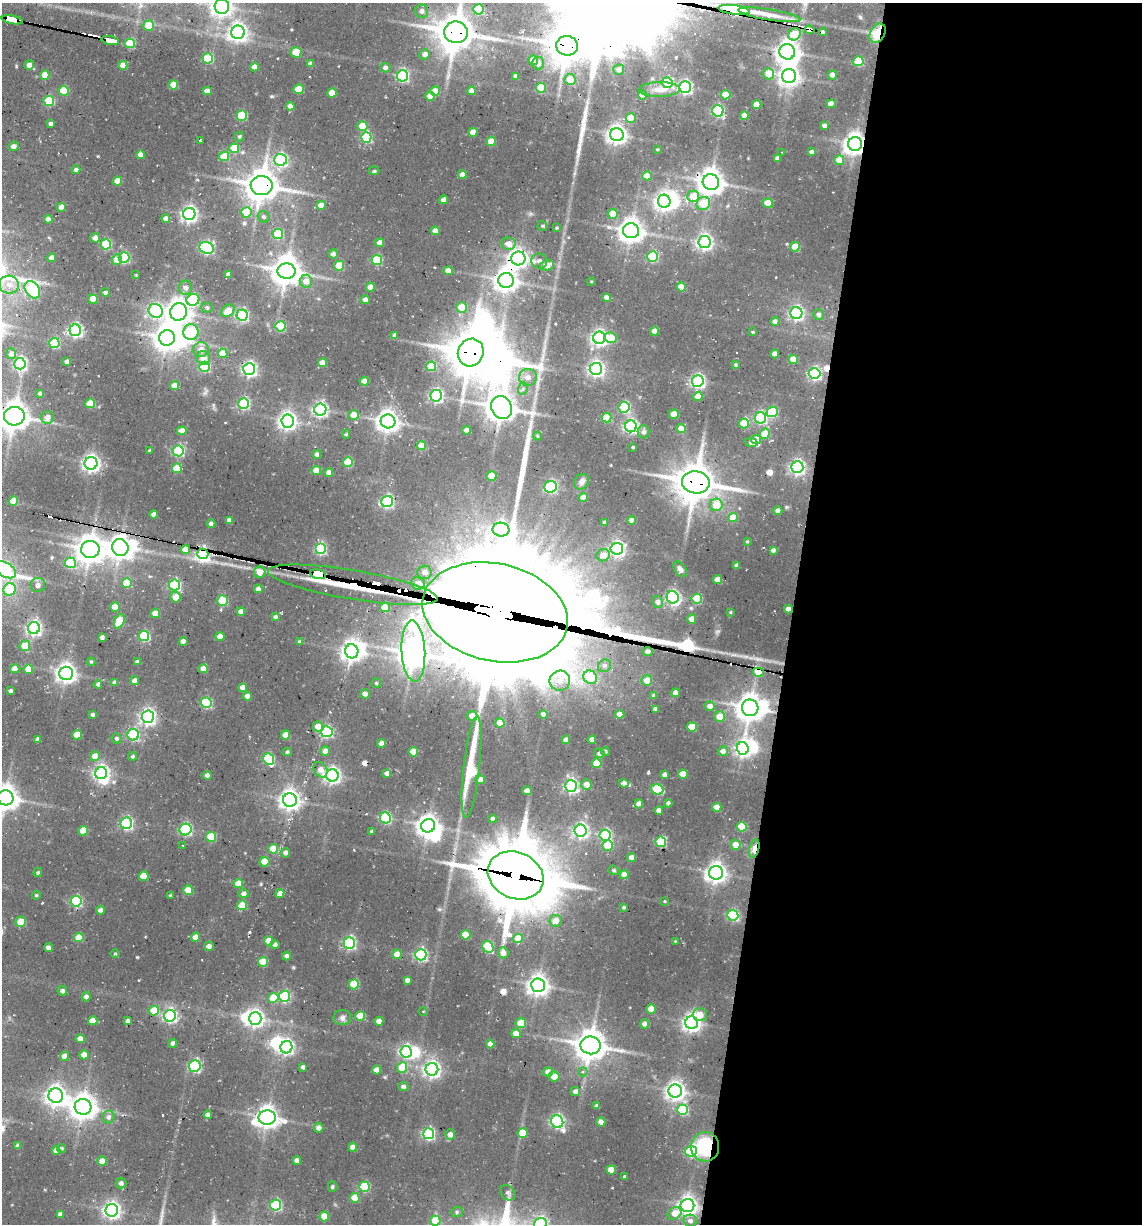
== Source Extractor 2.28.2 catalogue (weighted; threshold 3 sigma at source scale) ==
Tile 12 of 4 x 4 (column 4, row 3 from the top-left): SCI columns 3661-4800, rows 1300-2521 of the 5108 x 4966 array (HDU 1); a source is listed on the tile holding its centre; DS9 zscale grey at full resolution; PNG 1144 x 1226 px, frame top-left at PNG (2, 3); each listed source drawn as its Kron ellipse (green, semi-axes under 4 px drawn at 4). Shown black and unused: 31% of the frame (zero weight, under 2 of 3 exposures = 7% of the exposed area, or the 3 px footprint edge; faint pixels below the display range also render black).
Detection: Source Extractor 2.28.2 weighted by HDU 2 'WHT'; one run over the whole footprint, this tile lists its part. Background 0.105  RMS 0.0099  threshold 0.0445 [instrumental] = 3 sigma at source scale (4.5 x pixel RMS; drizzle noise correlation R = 1.50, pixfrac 1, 0.05/0.05 arcsec/px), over >= 5 px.
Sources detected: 525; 16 inside a brighter object's white glare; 13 cosmic-ray / hot-pixel residue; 3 long thin detections or spike segments (spike, bleed or trail) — neither listed nor drawn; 2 inside a brighter listed object's ellipse — not listed separately; the other 491 listed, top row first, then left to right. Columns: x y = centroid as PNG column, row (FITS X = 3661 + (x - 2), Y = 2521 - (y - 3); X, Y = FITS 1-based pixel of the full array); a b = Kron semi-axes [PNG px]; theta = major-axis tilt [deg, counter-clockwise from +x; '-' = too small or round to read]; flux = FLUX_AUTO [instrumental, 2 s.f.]
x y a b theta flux
222 6 7 7 - 570
478 9 5 5 - 55
734 10 15 4 -7 100
422 11 6 6 - 3.9
769 15 31 5 -9 12
12 20 11 4 -11 470
149 26 5 5 - 19
810 30 5 3 - 30
238 32 7 6 - 420
456 32 12 11 - 2000
823 32 4 3 - 180
878 33 10 7 61 32
795 34 6 5 - 26
110 41 9 3 -12 590
130 43 5 5 - 49
567 46 11 10 - 2000
296 52 5 5 - 17
787 52 8 7 - 690
425 54 5 5 - 4.7
208 58 5 5 - 57
533 60 5 4 - 16
858 61 5 5 - 46
311 63 4 4 - 4
538 63 6 6 - 4.8
29 65 5 4 - 7.5
123 65 4 4 - 14
254 67 4 4 - 7.2
385 68 5 4 - 2.9
619 70 5 5 - 4.2
769 74 5 5 - 15
45 75 4 4 - 15
832 75 5 4 - 6.5
403 76 5 5 - 130
516 76 4 4 - 3.6
789 76 7 7 - 530
570 79 5 5 - 15
667 83 5 5 - 78
173 85 4 4 - 17
685 87 6 6 - 220
541 88 5 5 - 31
299 89 5 5 - 25
659 90 20 7 2 9.6
64 91 5 5 - 30
207 91 4 4 - 7.5
435 91 5 4 - 20
472 91 4 4 - 9.2
332 93 4 4 - 17
642 95 4 4 - 11
726 95 5 4 - 17
430 96 5 4 - 13
49 101 5 5 - 50
831 104 4 4 - 10
757 105 4 4 - 15
290 106 4 4 - 8.2
718 111 6 5 - 110
745 115 4 4 - 11
242 116 5 5 - 47
631 118 5 4 - 20
51 124 4 4 - 2.4
362 126 5 4 - 18
824 126 4 4 - 3.4
473 132 4 4 - 10
617 135 6 6 - 510
239 137 5 4 - 1.4
366 137 5 5 - 74
200 141 3 2 - 1.3
491 141 4 4 - 19
855 144 7 7 - 720
13 146 5 4 - 4.1
234 148 5 5 - 30
657 149 3 2 - 1
782 152 2 2 - 0.58
811 152 4 4 - 3.4
141 155 4 4 - 6.4
224 156 5 5 - 17
777 158 4 4 - 3.8
281 160 6 6 - 160
839 160 5 5 - 12
76 170 4 4 - 3.3
374 171 5 3 - 1.3
462 174 4 4 - 5.8
647 176 4 4 - 12
117 181 4 4 - 12
711 182 8 8 - 960
262 186 11 9 -6 1600
693 196 6 5 - 17
444 200 4 4 - 7.3
664 201 6 6 - 440
703 203 7 6 - 23
768 203 5 4 - 19
321 205 4 4 - 9.7
61 207 4 4 - 9.1
246 212 5 5 - 24
189 214 6 6 - 310
613 214 5 5 - 14
264 217 6 5 - 2
166 218 4 4 - 4.3
48 219 4 4 - 6.2
542 226 5 4 - 1.3
556 228 3 3 - 1.1
435 231 4 4 - 7.9
631 231 8 7 - 860
278 234 5 5 - 48
95 238 5 5 - 6.4
704 242 6 6 - 310
380 243 4 4 - 6.5
106 244 5 5 - 58
508 244 7 6 - 7.8
795 247 5 4 - 18
207 248 7 5 -20 150
333 254 5 4 - 3.5
653 256 5 5 - 57
124 257 5 5 - 79
52 258 4 4 - 6.7
518 258 7 7 - 460
117 259 5 5 - 12
377 260 5 5 - 54
539 261 8 7 - 4.3
547 265 7 5 16 8.4
339 266 5 5 - 23
286 271 9 7 -4 1200
448 271 4 4 - 9.3
228 274 4 4 - 4.2
136 275 3 3 - 0.88
506 280 7 7 - 770
306 281 6 6 - 8.7
591 282 4 3 - 0.84
9 285 10 9 - 9.1
370 287 4 4 - 8
681 287 4 4 - 19
185 288 7 6 - 3.6
32 290 9 6 -54 120
105 293 4 4 - 2.3
607 297 4 4 - 6.6
93 299 5 4 - 19
193 300 6 6 - 77
365 300 5 4 - 5.4
461 307 5 5 - 15
207 308 6 5 - 2.2
156 311 7 6 - 160
228 311 7 5 43 14
178 312 9 8 - 770
796 313 6 6 - 220
818 314 5 5 - 3.2
242 315 5 5 - 130
775 321 4 4 - 3.7
280 326 5 5 - 59
75 330 6 6 - 210
655 331 4 4 - 11
191 332 8 7 - 54
753 332 3 3 - 0.91
395 335 4 4 - 4.3
167 338 8 7 - 950
599 338 6 6 - 300
611 338 6 5 - 18
54 343 5 5 - 69
201 349 8 7 - 7.7
471 352 14 12 64 2300
223 353 5 4 - 19
11 354 5 5 - 4.6
775 354 4 4 - 8.4
203 358 7 6 - 9
793 359 5 4 - 16
67 362 4 3 - 3.2
322 363 4 4 - 9.9
20 364 5 5 - 190
736 365 4 4 - 1.2
431 366 5 5 - 34
204 367 5 5 - 65
249 369 6 6 - 240
596 369 6 6 - 280
814 373 6 5 - 160
528 377 9 8 - 6.7
364 381 4 4 - 12
698 381 6 6 - 230
174 386 4 4 - 11
523 388 6 5 - 2.7
40 393 4 3 - 1.8
436 396 6 6 - 180
698 396 4 4 - 11
90 403 5 5 - 28
244 403 5 5 - 120
624 407 5 5 - 84
502 408 12 10 -60 1200
320 410 6 6 - 220
772 412 5 5 - 64
674 414 5 5 - 14
354 415 5 5 - 13
14 416 10 9 - 1300
47 417 6 6 - 6.8
607 418 5 5 - 28
760 418 5 5 - 130
288 421 6 6 - 410
388 421 7 7 - 670
744 423 5 5 - 33
631 426 6 6 - 230
681 429 4 4 - 15
466 430 4 4 - 6.1
182 431 4 4 - 8.5
644 432 6 6 - 3.9
346 434 4 4 - 1.4
765 434 5 5 - 21
537 436 4 4 - 1
756 439 5 4 - 9.5
751 442 6 4 -14 4.1
421 446 4 4 - 19
633 447 3 3 - 5.8
150 451 3 3 - 1.5
178 451 5 5 - 110
317 454 4 4 - 3.5
348 462 5 5 - 39
91 463 6 6 - 350
797 467 6 6 - 280
177 468 5 5 - 25
316 471 4 4 - 16
329 472 4 4 - 7.8
492 476 5 4 - 18
581 482 8 7 - 4.2
696 482 14 11 -10 2200
550 487 6 5 - 120
583 497 4 4 - 12
13 501 5 4 - 22
387 501 6 5 - 160
716 505 6 6 - 15
778 511 4 4 - 5.8
154 514 4 4 - 3.5
733 518 4 4 - 18
229 520 4 4 - 6.1
631 520 4 4 - 6.8
604 522 4 4 - 2.3
211 524 4 4 - 3.7
501 530 8 7 - 290
747 542 3 3 - 0.96
120 547 8 8 - 720
320 548 5 5 - 110
90 549 9 8 - 1100
617 549 6 6 - 270
185 550 5 4 - 11
773 550 4 3 - 2.5
203 554 6 5 - 200
603 555 6 6 - 9.1
70 563 5 5 - 51
737 565 4 4 - 3.8
680 569 8 5 -54 3.2
5 570 12 7 -30 85
260 572 6 5 - 9
424 572 7 6 - 5.3
318 574 8 4 -14 1800
717 579 4 4 - 11
127 583 5 5 - 27
418 583 6 6 - 7.7
38 585 7 7 - 3.6
175 585 5 5 - 120
353 585 86 14 -9 1600
10 589 6 6 - 29
258 589 4 4 - 6.3
175 597 5 5 - 11
673 597 6 6 - 190
697 599 5 5 - 41
223 601 5 5 - 42
658 602 6 5 - 3.8
115 607 5 4 - 15
385 607 5 5 - 23
788 609 4 4 - 6.3
241 612 4 4 - 6.2
495 612 73 48 -13 40000
730 612 4 3 - 0.95
155 613 5 4 - 9.8
275 617 4 4 - 2.1
692 619 4 4 - 11
119 621 8 5 63 31
34 628 6 6 - 240
144 636 5 5 - 76
220 636 4 4 - 11
102 637 4 4 - 2.4
183 641 4 4 - 7.3
300 642 4 4 - 2.2
25 646 5 5 - 17
352 651 7 6 - 540
413 651 30 12 -87 1500
648 652 5 4 - 4.2
91 662 4 4 - 0.96
137 662 4 4 - 3.8
604 666 7 6 - 2.9
15 669 4 4 - 12
28 669 4 4 - 13
203 669 4 4 - 9.8
758 672 5 4 - 27
66 673 7 6 - 510
590 677 7 6 - 27
647 680 5 5 - 13
135 681 4 4 - 6.2
560 681 10 10 - 9.3
115 683 4 4 - 3.7
376 683 5 5 - 1.4
98 684 4 4 - 2.1
243 688 4 4 - 6.8
11 691 3 3 - 2.1
675 693 4 4 - 6.4
365 694 5 5 - 4.5
247 696 4 4 - 6.2
654 696 4 4 - 3.6
206 703 5 5 - 83
710 706 5 5 - 6.5
750 708 8 8 - 1100
655 709 4 3 - 2.9
543 714 4 4 - 2.6
619 714 5 4 - 5.1
93 715 3 3 - 2.2
472 716 5 5 - 9.1
720 716 5 5 - 13
148 717 6 6 - 310
500 723 4 4 - 14
318 726 5 5 - 9.8
692 727 5 4 - 19
327 732 6 5 - 110
77 735 4 4 - 20
133 735 6 5 - 83
286 735 4 4 - 14
117 738 5 5 - 2
38 739 4 3 - 3.5
566 740 4 4 - 5.6
592 740 4 4 - 6.5
381 743 4 4 - 5.8
743 748 6 5 - 300
325 751 5 4 - 6.4
605 751 4 4 - 1.5
723 751 5 5 - 5.4
287 752 4 4 - 1.7
413 752 4 4 - 20
599 753 5 5 - 3.4
95 756 5 5 - 11
133 756 4 4 - 1.6
269 759 6 5 - 65
597 763 5 5 - 28
472 767 51 8 84 79
320 770 8 6 -56 6.7
101 773 6 6 - 300
387 773 4 4 - 5.1
664 774 4 4 - 3.2
683 774 5 4 - 19
207 775 4 4 - 4.7
332 775 6 6 - 310
480 780 5 4 - 9.6
624 783 4 4 - 4.8
586 784 5 5 - 7.1
571 786 6 6 - 200
657 789 6 5 - 57
527 791 4 4 - 8.8
6 798 8 7 - 960
290 800 7 7 - 580
668 803 4 4 - 2.2
639 804 4 4 - 7.3
717 807 4 4 - 14
659 810 4 4 - 5.2
385 818 5 5 - 77
493 819 4 4 - 3.8
126 823 6 5 - 140
428 826 7 6 - 630
742 827 5 5 - 33
186 829 6 5 - 130
83 831 5 4 - 19
371 831 3 3 - 0.81
581 831 6 6 - 250
605 835 5 5 - 120
211 837 5 5 - 36
661 842 5 5 - 60
183 845 3 2 - 1.3
735 845 5 5 - 11
608 846 5 5 - 33
273 849 5 5 - 22
754 849 10 4 77 11
285 853 5 4 - 3.5
632 858 4 4 - 6.8
264 862 5 4 - 24
614 870 5 4 - 1.4
38 872 5 3 - 1.4
716 873 7 7 - 550
624 874 4 4 - 7.2
516 875 29 23 -24 5600
144 876 5 4 - 17
238 883 5 4 - 13
188 890 5 5 - 25
244 894 5 4 - 3.8
280 894 4 4 - 7.5
36 895 4 4 - 1.2
170 895 4 4 - 1.4
76 901 5 5 - 86
665 901 3 3 - 1
242 905 5 5 - 28
624 907 4 3 - 1.3
100 910 4 4 - 4.5
733 915 5 5 - 110
555 921 6 5 - 9.4
21 922 5 5 - 17
466 935 5 5 - 26
79 937 5 4 - 23
196 937 4 4 - 11
518 938 5 5 - 21
269 941 5 4 - 18
675 941 3 3 - 0.59
349 943 5 5 - 160
275 945 5 4 - 3.2
209 946 5 4 - 4
488 947 6 5 - 58
48 948 4 4 - 4.5
503 953 5 5 - 6.1
115 954 4 3 - 0.88
397 954 5 5 - 10
421 955 5 5 - 160
286 956 4 4 - 3.2
263 962 5 5 - 26
407 980 4 4 - 3.6
354 984 5 5 - 34
538 985 7 6 - 630
62 991 5 5 - 2.7
284 996 5 5 - 79
86 997 4 4 - 3.8
273 998 5 5 - 27
651 1009 5 4 - 16
154 1011 5 5 - 26
423 1011 4 3 - 0.78
700 1015 7 6 - 11
170 1016 6 6 - 180
360 1016 5 5 - 32
255 1018 6 6 - 370
342 1018 9 7 3 3.8
93 1021 5 4 - 15
128 1021 4 4 - 3.9
379 1021 4 4 - 7
521 1023 5 5 - 18
692 1023 6 6 - 430
645 1024 4 4 - 5.8
516 1034 5 4 - 12
80 1039 4 4 - 9.7
173 1043 4 4 - 3.8
490 1044 4 4 - 6.4
590 1045 10 9 - 1400
286 1047 6 6 - 240
406 1052 6 6 - 140
84 1055 4 4 - 13
65 1056 4 4 - 8.4
195 1066 6 6 - 110
303 1067 4 4 - 2.6
402 1067 5 5 - 27
432 1069 6 6 - 360
377 1070 4 4 - 10
548 1072 5 4 - 8.2
583 1072 4 4 - 2.7
554 1076 5 5 - 11
403 1087 5 4 - 3.2
575 1091 4 4 - 4.4
675 1091 6 6 - 470
56 1096 7 7 - 530
597 1106 4 4 - 2.6
83 1107 8 8 - 1000
683 1110 5 5 - 66
208 1115 4 4 - 4.5
108 1117 6 6 - 3.7
267 1117 8 7 - 720
557 1121 7 6 - 180
601 1122 4 4 - 6.8
319 1128 5 4 - 4.4
523 1133 5 5 - 21
429 1134 5 5 - 130
450 1134 5 5 - 5
18 1146 4 4 - 4.6
353 1147 4 4 - 10
705 1147 15 14 - 56
61 1148 4 4 - 1.6
56 1151 4 4 - 6.2
691 1151 5 5 - 100
297 1160 4 4 - 5.2
102 1161 5 4 - 12
611 1170 5 4 - 16
625 1177 4 3 - 4.4
121 1183 5 5 - 2.9
332 1187 5 4 - 1.3
364 1187 5 5 - 56
508 1193 8 6 -52 2.8
355 1198 5 5 - 20
276 1205 5 5 - 94
687 1206 7 6 - 490
112 1210 6 6 - 330
457 1212 6 5 - 1.7
675 1213 7 5 31 9
60 1214 4 4 - 3.9
324 1216 5 5 - 20
435 1221 5 5 - 29
690 1221 7 6 - 3.5
540 1224 6 6 - 180
Overlapping masked pixels (flux is a lower limit): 29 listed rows (the first 20) at x y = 734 10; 12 20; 810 30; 456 32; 878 33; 110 41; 567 46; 855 144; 711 182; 262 186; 518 258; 471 352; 249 369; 244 403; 14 416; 696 482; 120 547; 185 550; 203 554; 318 574
Isophote crosses this tile's border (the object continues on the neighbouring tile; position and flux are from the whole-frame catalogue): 6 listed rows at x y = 222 6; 12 20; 14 416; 5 570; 6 798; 540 1224
Unlisted compact peaks at least as high as the median listed source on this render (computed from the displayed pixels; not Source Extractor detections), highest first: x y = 137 957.